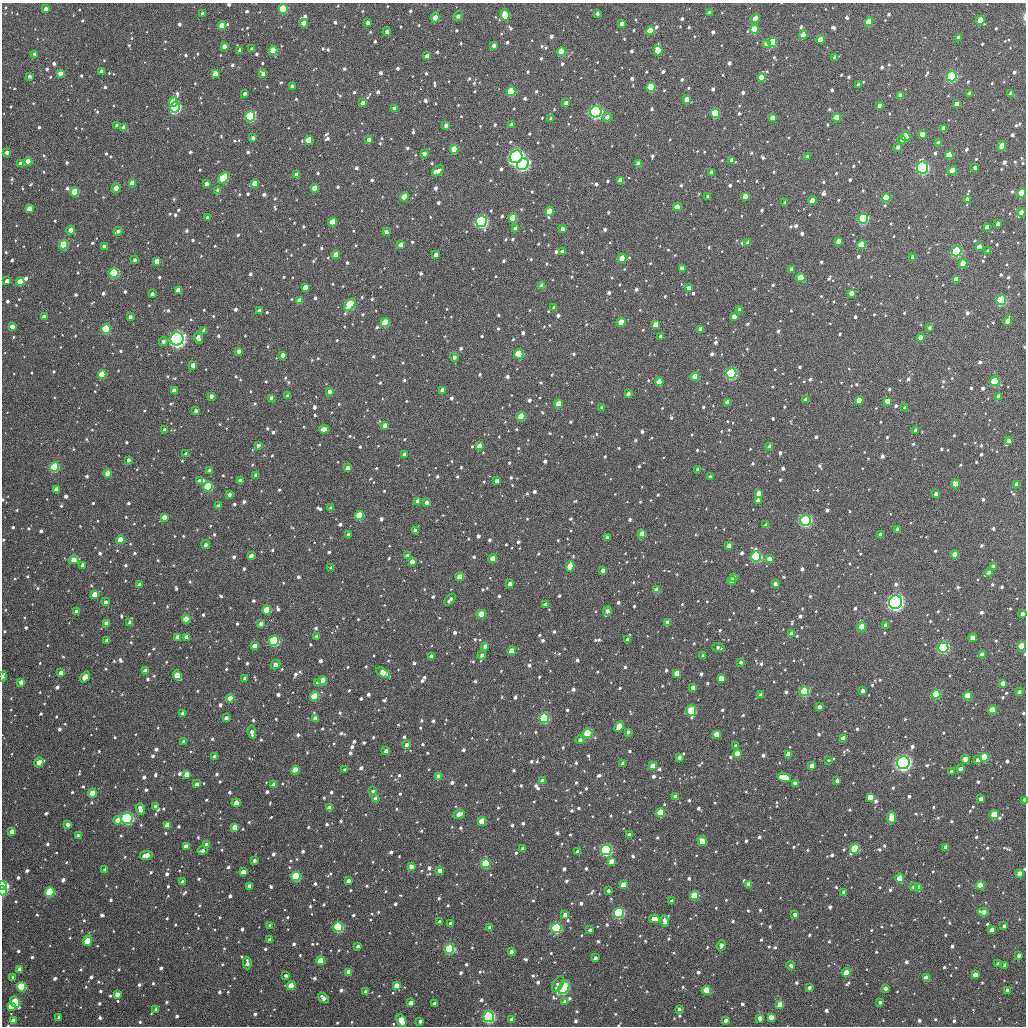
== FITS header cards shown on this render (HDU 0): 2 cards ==
NAXIS1  =                 1024
NAXIS2  =                 1024

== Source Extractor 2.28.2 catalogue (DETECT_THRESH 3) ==
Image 1024 x 1024 px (HDU 0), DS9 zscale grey, 1 PNG px = 1 image px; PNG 1028 x 1028 px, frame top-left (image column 1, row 1024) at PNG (2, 3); each listed source drawn as its Kron ellipse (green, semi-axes under 4 px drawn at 4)
Background 909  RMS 32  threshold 96.2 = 3 sigma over >= 5 px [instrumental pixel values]
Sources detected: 1565; of the 1565, the 500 brightest by FLUX_AUTO listed and drawn (1065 fainter detections omitted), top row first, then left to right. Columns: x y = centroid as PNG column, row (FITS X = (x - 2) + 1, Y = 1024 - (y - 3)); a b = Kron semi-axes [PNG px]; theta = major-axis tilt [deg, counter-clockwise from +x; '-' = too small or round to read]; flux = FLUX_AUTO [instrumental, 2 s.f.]
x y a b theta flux
46 9 4 3 - 1.1e+04
283 9 4 4 - 2.5e+05
202 13 3 3 - 8.4e+03
597 13 3 3 - 7.4e+03
709 13 3 3 - 8.0e+03
505 15 6 4 -80 6.0e+04
458 16 5 3 - 1.1e+04
435 18 5 4 - 2.7e+04
755 18 5 4 - 1.8e+04
980 20 4 4 - 7.3e+04
869 22 4 4 - 5.6e+04
304 23 4 4 - 3.4e+04
368 23 4 3 - 8.8e+03
622 24 4 3 - 1.4e+04
222 25 4 4 - 3.9e+04
754 29 4 4 - 8.6e+04
650 31 4 4 - 4.3e+04
387 32 4 3 - 1.2e+04
803 35 4 4 - 5.5e+04
958 38 4 3 - 1.4e+04
820 39 4 4 - 3.6e+04
772 42 4 4 - 1.3e+05
766 44 4 4 - 1.6e+04
494 45 4 3 - 9.6e+03
224 46 4 3 - 1.6e+04
252 49 3 3 - 7.8e+03
240 50 4 3 - 1.1e+04
273 51 4 4 - 4.3e+04
658 51 4 4 - 1.3e+05
561 52 4 4 - 9.1e+04
35 54 3 3 - 9.3e+03
427 56 4 3 - 1.6e+04
835 57 4 3 - 1.2e+04
101 71 4 4 - 1.2e+04
60 73 4 4 - 1.5e+04
215 74 4 4 - 3.7e+04
263 74 4 3 - 1.3e+04
29 76 4 3 - 7.5e+03
952 76 5 5 - 6.3e+05
762 77 4 4 - 4.8e+04
858 84 4 3 - 1.0e+04
292 86 4 3 - 1.0e+04
651 87 4 4 - 8.0e+04
511 91 4 4 - 1.5e+05
969 93 4 3 - 7.4e+03
1011 93 4 4 - 1.1e+04
245 94 3 3 - 8.5e+03
900 96 4 4 - 1.9e+04
686 99 4 4 - 2.3e+04
173 102 5 4 - 7.3e+04
362 103 4 4 - 1.5e+04
566 103 4 3 - 1.2e+04
957 104 4 4 - 1.6e+04
879 105 4 3 - 9.0e+03
175 107 5 5 - 2.8e+05
394 108 3 3 - 9.7e+03
596 112 6 5 - 9.7e+05
715 113 4 4 - 2.3e+05
250 116 5 4 - 2.9e+05
607 117 4 4 - 1.2e+04
837 117 4 4 - 4.0e+04
772 118 4 3 - 2.0e+04
551 119 4 3 - 7.6e+03
117 125 3 3 - 7.4e+03
446 125 3 3 - 7.8e+03
511 125 4 3 - 9.7e+03
124 128 4 4 - 2.0e+04
944 128 4 3 - 1.7e+04
922 134 4 4 - 2.0e+04
906 136 5 4 - 3.3e+04
253 138 4 3 - 1.1e+04
902 139 4 4 - 9.0e+03
309 140 4 4 - 1.0e+05
369 140 4 4 - 1.1e+04
939 143 4 3 - 1.2e+04
1002 146 5 4 - 2.9e+04
898 147 4 4 - 8.7e+03
454 149 4 4 - 6.5e+04
7 152 4 3 - 9.7e+03
424 154 4 3 - 1.3e+04
949 155 4 4 - 5.2e+04
807 156 4 3 - 1.2e+04
516 157 6 6 - 7.7e+05
732 160 4 4 - 1.8e+04
28 161 4 4 - 3.0e+04
20 163 4 4 - 9.8e+03
523 164 6 5 - 3.8e+05
638 164 4 4 - 2.4e+04
922 167 6 5 - 1.0e+06
975 167 4 3 - 1.2e+04
438 171 7 4 40 1.4e+04
952 171 5 4 - 4.0e+04
711 172 4 3 - 9.0e+03
297 175 4 4 - 1.8e+04
223 178 6 4 43 1.4e+05
620 180 4 4 - 2.3e+04
132 183 4 4 - 3.4e+04
206 184 4 4 - 1.2e+04
255 184 4 4 - 4.7e+04
116 188 4 4 - 2.1e+04
315 188 4 4 - 4.2e+04
218 190 4 4 - 1.0e+04
75 192 4 4 - 1.0e+05
1022 193 4 4 - 8.9e+04
708 196 3 3 - 7.3e+03
745 196 4 4 - 2.1e+04
404 197 5 4 - 5.3e+04
886 198 4 4 - 8.0e+04
967 199 4 3 - 1.7e+04
812 200 4 4 - 3.1e+04
785 203 4 3 - 1.0e+04
677 207 4 4 - 3.2e+04
29 209 4 4 - 2.9e+04
549 211 4 4 - 7.0e+04
1021 212 4 4 - 2.1e+04
207 218 4 3 - 9.0e+03
513 218 4 4 - 1.3e+05
863 219 5 4 - 3.3e+05
481 221 5 5 - 4.1e+05
333 222 4 4 - 5.5e+04
998 224 4 3 - 1.1e+04
987 227 4 4 - 2.5e+04
515 229 4 4 - 1.6e+04
562 229 4 3 - 1.1e+04
71 230 4 4 - 2.1e+04
118 231 4 3 - 8.7e+03
386 232 4 3 - 1.1e+04
838 241 4 4 - 1.8e+04
748 243 4 3 - 1.1e+04
64 245 4 4 - 1.2e+05
401 245 4 4 - 2.3e+04
861 245 4 4 - 5.7e+04
104 246 4 3 - 1.1e+04
979 247 4 4 - 2.5e+04
562 251 4 3 - 1.0e+04
957 251 5 5 - 4.8e+05
988 251 4 3 - 8.4e+03
336 255 4 4 - 4.4e+04
436 255 4 3 - 1.7e+04
913 257 4 3 - 1.6e+04
622 258 4 4 - 4.2e+04
135 260 4 3 - 8.9e+03
157 261 4 4 - 2.7e+04
963 264 4 4 - 4.5e+04
682 268 4 3 - 1.2e+04
791 269 4 3 - 7.4e+03
114 273 5 5 - 1.7e+05
801 278 4 4 - 8.0e+04
956 279 4 4 - 2.7e+04
7 281 4 3 - 1.5e+04
20 282 4 4 - 5.3e+04
542 285 4 4 - 1.5e+04
305 287 4 4 - 1.9e+04
689 288 4 4 - 1.3e+04
178 290 4 4 - 2.2e+04
851 293 4 4 - 2.4e+04
152 294 4 4 - 8.7e+03
299 300 4 4 - 1.6e+04
1001 300 5 4 - 2.2e+05
350 305 7 4 57 1.4e+05
554 307 3 3 - 7.8e+03
739 310 4 3 - 1.0e+04
259 311 4 3 - 1.0e+04
734 316 4 3 - 1.5e+04
44 317 4 3 - 1.5e+04
130 317 4 3 - 8.4e+03
1008 321 6 4 64 3.0e+04
621 322 4 4 - 4.6e+04
385 323 4 4 - 8.1e+04
656 324 4 4 - 2.6e+04
12 327 4 3 - 1.7e+04
929 328 3 3 - 7.5e+03
106 329 5 4 - 1.4e+05
701 329 4 4 - 1.6e+04
204 330 4 3 - 1.3e+04
661 337 4 3 - 1.3e+04
921 337 4 4 - 3.3e+04
198 338 6 4 -70 1.2e+04
177 339 6 6 - 9.9e+05
163 341 4 4 - 9.2e+03
239 351 4 4 - 1.4e+04
519 354 4 4 - 1.3e+05
282 355 4 3 - 1.4e+04
454 357 4 4 - 7.6e+03
193 365 4 4 - 2.2e+04
731 373 5 5 - 4.6e+05
102 374 4 4 - 6.9e+04
695 376 4 4 - 3.8e+04
995 381 5 4 - 1.3e+05
659 382 4 4 - 4.3e+04
442 390 4 3 - 1.2e+04
174 391 4 4 - 2.2e+04
329 391 4 4 - 1.0e+04
628 394 4 3 - 9.4e+03
211 396 4 3 - 1.1e+04
287 396 4 4 - 1.4e+04
999 396 4 4 - 2.0e+04
272 398 4 4 - 1.9e+04
805 399 4 3 - 9.0e+03
859 400 4 4 - 4.6e+04
887 401 4 4 - 2.3e+04
727 402 4 4 - 2.5e+04
559 404 4 4 - 4.5e+04
602 408 4 3 - 9.3e+03
905 408 4 4 - 1.1e+04
196 411 4 3 - 8.9e+03
521 417 4 4 - 8.5e+04
385 425 4 4 - 1.4e+04
324 429 5 4 - 2.0e+04
165 430 3 3 - 8.3e+03
915 431 4 3 - 1.1e+04
1009 440 4 4 - 1.2e+04
258 445 4 3 - 8.8e+03
479 446 4 4 - 1.7e+04
770 447 4 3 - 1.8e+04
186 454 3 3 - 7.4e+03
404 454 4 3 - 7.5e+03
128 460 3 3 - 8.1e+03
54 467 4 4 - 2.4e+05
348 468 4 4 - 1.4e+04
698 469 3 3 - 8.5e+03
209 471 4 4 - 1.2e+04
108 473 4 4 - 2.4e+04
256 475 4 3 - 9.6e+03
710 477 3 3 - 7.3e+03
240 480 3 3 - 8.2e+03
199 481 4 3 - 1.0e+04
497 481 4 4 - 1.5e+04
956 484 4 4 - 4.3e+04
1016 484 4 3 - 7.7e+03
208 486 5 5 - 1.2e+05
56 489 4 4 - 2.3e+04
759 493 4 4 - 1.8e+04
229 494 3 3 - 7.9e+03
936 494 4 3 - 1.1e+04
758 500 4 4 - 1.5e+04
418 501 4 3 - 1.4e+04
426 502 4 3 - 9.7e+03
219 506 4 4 - 9.2e+03
331 508 4 3 - 8.4e+03
359 516 4 4 - 1.2e+05
164 517 4 4 - 1.9e+04
806 520 5 5 - 5.9e+05
766 525 4 3 - 9.2e+03
897 529 4 3 - 1.1e+04
415 531 4 4 - 1.2e+04
349 534 4 4 - 1.2e+04
642 534 4 4 - 2.9e+04
880 534 4 4 - 1.2e+04
607 537 4 4 - 1.0e+04
120 540 4 4 - 6.3e+04
206 545 4 4 - 9.0e+03
729 545 4 4 - 1.5e+04
955 554 4 4 - 2.7e+04
251 556 4 3 - 1.7e+04
407 556 4 4 - 1.9e+04
756 556 5 4 - 2.6e+05
493 559 4 4 - 3.5e+04
769 559 4 4 - 1.6e+04
74 560 5 4 - 3.2e+04
412 562 4 4 - 1.7e+04
83 565 4 3 - 9.1e+03
570 566 5 4 - 5.7e+04
993 567 4 4 - 2.1e+04
331 568 4 3 - 1.0e+04
603 570 4 3 - 1.3e+04
989 572 4 4 - 9.6e+03
460 577 4 4 - 3.3e+04
734 577 4 3 - 1.2e+04
732 581 4 4 - 1.9e+04
510 584 4 4 - 1.3e+04
775 584 4 3 - 1.0e+04
139 585 4 3 - 1.1e+04
657 590 4 4 - 2.5e+04
94 594 4 4 - 2.9e+04
450 600 7 3 45 1.0e+04
105 602 4 3 - 9.4e+03
896 602 7 6 - 1.0e+06
545 604 4 3 - 1.2e+04
267 610 4 4 - 1.0e+05
76 611 4 3 - 1.2e+04
607 611 4 4 - 1.3e+04
481 614 4 4 - 5.3e+04
1022 614 4 3 - 1.2e+04
186 619 4 4 - 5.9e+04
668 622 4 4 - 1.4e+04
130 623 4 4 - 1.6e+04
261 623 4 3 - 1.0e+04
106 624 4 4 - 2.3e+04
885 625 3 3 - 8.9e+03
862 627 4 4 - 4.4e+04
791 633 4 4 - 9.0e+03
317 636 4 3 - 9.0e+03
178 637 4 4 - 2.2e+04
187 637 4 4 - 3.0e+04
973 638 4 4 - 3.4e+04
107 640 4 3 - 8.0e+03
627 640 4 3 - 1.2e+04
274 641 5 5 - 6.0e+05
254 646 4 4 - 1.8e+04
485 646 4 3 - 1.0e+04
1022 646 4 4 - 9.1e+04
718 648 6 3 -20 7.6e+03
943 648 5 5 - 3.4e+05
512 651 4 4 - 5.3e+04
482 655 4 4 - 1.0e+04
703 655 4 3 - 1.0e+04
982 655 4 4 - 2.9e+04
431 656 4 3 - 1.1e+04
741 662 3 3 - 7.4e+03
275 665 5 4 - 1.8e+04
145 671 4 4 - 2.1e+04
61 673 4 4 - 1.7e+04
383 673 7 4 -28 4.1e+04
677 673 4 4 - 3.8e+04
177 675 5 4 - 5.7e+04
3 676 5 3 - 9.4e+03
85 677 6 4 54 3.1e+04
245 678 3 3 - 8.3e+03
721 678 4 4 - 3.4e+04
323 680 4 4 - 5.2e+04
21 682 4 3 - 1.8e+04
318 683 4 4 - 1.4e+04
1003 683 4 3 - 1.5e+04
693 687 4 4 - 1.4e+04
804 691 5 4 - 1.9e+05
863 691 4 4 - 1.6e+04
1019 692 4 3 - 8.4e+03
936 694 4 4 - 2.0e+05
760 695 4 3 - 9.1e+03
315 696 4 4 - 7.9e+04
968 696 4 4 - 4.3e+04
230 698 4 4 - 3.6e+04
819 707 4 3 - 1.0e+04
992 710 4 4 - 5.5e+04
691 711 5 5 - 1.1e+05
183 713 4 3 - 1.0e+04
226 718 4 3 - 1.2e+04
315 718 4 4 - 1.9e+04
544 718 5 5 - 2.5e+05
619 726 6 4 62 4.2e+04
252 732 7 4 -83 1.0e+04
628 732 4 3 - 7.7e+03
588 733 5 4 - 1.3e+05
716 734 4 4 - 3.2e+04
843 738 4 4 - 2.7e+04
580 740 4 4 - 7.8e+03
184 741 4 3 - 1.4e+04
406 744 4 4 - 1.1e+04
736 745 4 4 - 8.2e+03
386 751 4 4 - 1.1e+04
737 754 4 4 - 3.5e+04
788 754 4 4 - 2.4e+04
215 756 4 3 - 1.2e+04
679 757 4 3 - 1.0e+04
984 757 4 4 - 1.1e+05
966 759 4 4 - 3.8e+04
828 760 3 3 - 1.2e+04
978 760 4 4 - 1.0e+04
39 762 5 4 - 2.7e+04
623 763 4 3 - 9.3e+03
903 763 6 6 - 8.1e+05
653 766 4 4 - 4.2e+04
812 766 4 4 - 2.2e+04
960 769 4 3 - 1.3e+04
295 770 4 4 - 5.1e+04
345 770 4 3 - 9.8e+03
952 771 3 3 - 1.1e+04
187 774 4 4 - 3.2e+04
439 776 4 4 - 2.9e+04
784 777 7 4 -18 6.3e+04
543 781 4 4 - 2.7e+04
837 781 4 4 - 8.3e+03
795 783 4 3 - 1.6e+04
197 784 4 3 - 1.0e+04
274 785 4 4 - 2.3e+04
373 791 4 4 - 7.3e+03
92 793 4 4 - 5.5e+04
675 797 4 4 - 1.9e+04
870 797 4 4 - 4.2e+04
376 799 4 4 - 2.9e+04
981 799 4 3 - 1.3e+04
1024 800 4 2 - 1.8e+04
236 803 5 4 - 2.1e+04
155 806 4 3 - 8.7e+03
329 808 4 4 - 2.1e+04
140 809 6 4 -69 1.8e+04
661 813 4 4 - 9.6e+04
459 814 6 4 24 3.3e+04
994 815 5 4 - 9.3e+04
127 818 6 5 - 2.9e+05
891 818 6 4 -83 4.7e+04
118 820 4 4 - 2.2e+04
482 821 4 4 - 7.0e+04
67 824 3 3 - 1.1e+04
167 825 4 4 - 3.3e+04
235 827 4 4 - 3.1e+04
12 831 4 4 - 2.0e+04
629 835 4 3 - 9.7e+03
78 836 4 3 - 1.4e+04
702 841 5 4 - 3.3e+04
207 845 4 4 - 1.9e+04
186 846 4 4 - 2.3e+04
945 847 4 3 - 1.2e+04
523 849 4 4 - 1.3e+04
855 849 5 4 - 1.8e+05
202 850 5 4 - 8.0e+03
606 850 5 5 - 5.2e+05
578 852 4 4 - 1.9e+04
146 855 6 4 11 2.7e+04
254 861 4 3 - 8.4e+03
611 861 4 4 - 2.0e+04
486 863 4 4 - 1.0e+05
411 866 4 4 - 1.6e+04
105 870 4 3 - 9.0e+03
440 870 4 4 - 1.6e+04
243 872 4 4 - 2.0e+04
1019 873 4 4 - 2.0e+04
296 876 5 4 - 2.7e+05
900 878 5 4 - 5.6e+04
348 881 4 3 - 1.3e+04
183 882 4 3 - 1.5e+04
749 884 4 4 - 1.8e+04
623 885 4 4 - 3.7e+04
980 885 4 4 - 5.4e+04
3 886 4 4 - 2.6e+05
250 886 4 4 - 1.6e+04
913 887 4 4 - 1.0e+04
919 888 4 4 - 2.6e+04
2 891 4 3 - 1.6e+05
608 891 3 3 - 7.3e+03
50 892 4 4 - 1.4e+05
844 892 4 3 - 1.1e+04
694 896 4 4 - 1.1e+05
672 901 4 3 - 1.1e+04
983 912 5 3 - 1.8e+04
619 913 5 5 - 4.0e+05
565 914 4 3 - 1.1e+04
795 914 4 3 - 1.0e+04
654 919 5 4 - 2.8e+04
664 921 6 4 -78 1.3e+04
440 922 4 3 - 9.6e+03
451 923 4 3 - 1.1e+04
270 925 3 3 - 8.8e+03
1004 926 3 3 - 7.4e+03
338 927 5 4 - 2.2e+05
490 927 3 3 - 9.8e+03
556 928 5 5 - 5.1e+05
590 930 4 3 - 7.7e+03
992 930 4 4 - 2.3e+04
270 940 3 3 - 7.3e+03
87 941 5 4 - 5.2e+04
721 945 5 4 - 1.3e+04
358 946 3 3 - 8.5e+03
449 949 5 4 - 2.9e+05
511 952 4 3 - 1.5e+04
1019 955 4 3 - 9.4e+03
595 958 3 3 - 9.2e+03
321 961 4 4 - 6.6e+04
247 963 6 3 -88 1.2e+04
998 964 4 3 - 9.3e+03
791 965 4 3 - 7.6e+03
1005 965 4 3 - 1.2e+04
19 969 4 3 - 1.4e+04
349 972 4 4 - 2.9e+04
846 973 4 4 - 3.5e+04
975 975 4 4 - 2.4e+04
286 976 3 3 - 7.6e+03
13 977 4 3 - 1.1e+04
926 978 4 4 - 3.1e+04
558 984 9 5 62 1.2e+04
396 985 4 4 - 2.7e+04
291 986 4 4 - 5.4e+04
22 987 4 4 - 1.9e+05
564 987 7 5 62 3.3e+05
809 987 3 3 - 7.5e+03
885 988 3 3 - 1.1e+04
706 990 4 4 - 8.7e+04
1007 990 4 3 - 1.2e+04
366 992 4 4 - 1.4e+04
117 994 4 4 - 2.5e+04
323 998 6 4 -45 1.2e+04
15 1002 6 4 -56 1.6e+05
565 1002 4 4 - 1.9e+04
880 1002 4 3 - 7.5e+03
411 1003 4 4 - 2.1e+04
435 1003 3 3 - 9.3e+03
780 1005 4 4 - 4.9e+04
11 1006 4 4 - 5.4e+04
156 1009 4 4 - 8.3e+03
679 1009 4 3 - 8.3e+03
59 1017 3 3 - 9.6e+03
489 1017 5 5 - 5.2e+05
771 1017 4 4 - 2.7e+04
760 1018 4 3 - 1.7e+04
512 1019 4 4 - 1.6e+04
726 1020 4 3 - 1.1e+04
13 1021 4 4 - 3.0e+04
401 1021 7 4 -64 4.7e+04
420 1021 3 3 - 8.0e+03
At the frame edge (FLAGS 8, measured only in part): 6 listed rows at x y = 1022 193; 1022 646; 3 676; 1024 800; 3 886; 2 891
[1065 fainter detections neither listed nor drawn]

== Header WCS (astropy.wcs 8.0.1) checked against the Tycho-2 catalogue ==
Header WCS as astropy/WCSLIB reads it (applying the file's SIP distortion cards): RA---TAN-SIP/DEC--TAN-SIP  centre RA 01:37:32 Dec +23:25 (24.38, +23.42 deg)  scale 8.67 arcsec/px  FOV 148.0' x 148.0'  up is +178 deg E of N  parity flipped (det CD > 0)
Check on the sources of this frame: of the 60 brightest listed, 60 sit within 11.5 arcsec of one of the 180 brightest Tycho-2 stars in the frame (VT <= 12.06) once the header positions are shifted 0.32 arcsec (0.11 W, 0.30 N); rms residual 3.83 arcsec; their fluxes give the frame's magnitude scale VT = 23.15 - 2.5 log10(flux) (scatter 0.22 mag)
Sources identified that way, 206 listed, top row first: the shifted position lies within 11.5 arcsec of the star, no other Tycho-2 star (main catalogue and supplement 1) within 23.0 arcsec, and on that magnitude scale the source's flux lands within +1.5 / -3 mag of the star's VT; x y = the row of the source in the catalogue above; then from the Tycho-2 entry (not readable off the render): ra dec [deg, ICRS J2000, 3 dp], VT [Tycho-2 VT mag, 2 dp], TYC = Tycho-2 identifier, HIP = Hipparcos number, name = IAU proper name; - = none
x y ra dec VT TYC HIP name
283 9 25.032 +22.223 10.25 1211-1602-1 - -
505 15 24.454 +22.218 11.43 1211-1295-1 - -
435 18 24.636 +22.229 11.73 1211-1288-1 - -
980 20 23.219 +22.181 11.30 1204-801-1 - -
869 22 23.508 +22.197 10.87 1204-445-1 - -
222 25 25.190 +22.267 11.30 1211-1436-1 - -
754 29 23.805 +22.227 10.45 1204-681-1 - -
650 31 24.074 +22.241 11.46 1211-1217-1 - -
820 39 23.632 +22.245 11.53 1204-1097-1 - -
772 42 23.757 +22.257 10.13 1204-676-1 - -
273 51 25.055 +22.323 11.16 1211-1463-1 - -
658 51 24.053 +22.288 10.92 1211-1294-1 - -
561 52 24.305 +22.300 10.71 1211-1284-1 - -
427 56 24.654 +22.323 11.98 1211-1310-1 - -
215 74 25.203 +22.385 11.79 1211-1585-1 - -
952 76 23.287 +22.319 9.23 1204-667-1 7227 -
762 77 23.781 +22.342 11.79 1204-454-1 - -
651 87 24.067 +22.377 10.53 1211-1362-1 - -
511 91 24.431 +22.400 10.31 1211-1296-1 - -
173 102 25.310 +22.456 10.89 1211-1454-1 - -
175 107 25.305 +22.468 9.37 1211-1489-1 - -
596 112 24.209 +22.442 8.53 1211-1286-1 7520 -
715 113 23.898 +22.434 10.63 1204-831-1 - -
250 116 25.109 +22.484 9.66 1211-1625-1 - -
837 117 23.581 +22.431 11.32 1204-588-1 - -
772 118 23.749 +22.439 12.07 1204-866-1 - -
124 128 25.437 +22.521 12.09 1756-1545-1 - -
922 134 23.356 +22.461 11.96 1204-1133-1 - -
309 140 24.954 +22.536 11.19 1749-1765-1 - -
1002 146 23.147 +22.479 12.63 1204-930-1 - -
949 155 23.284 +22.509 11.19 1749-1546-1 - -
516 157 24.411 +22.557 7.83 1749-1478-1 7583 -
28 161 25.684 +22.609 12.39 1756-1469-1 - -
523 164 24.393 +22.575 8.83 1749-1569-1 - -
638 164 24.091 +22.563 12.24 1749-1341-1 - -
922 167 23.351 +22.542 8.72 1749-1736-1 - -
952 171 23.273 +22.546 11.45 1749-538-1 - -
297 175 24.982 +22.620 12.47 1749-1813-1 - -
223 178 25.173 +22.635 10.41 1756-1183-1 - -
132 183 25.410 +22.654 12.09 1756-1191-1 - -
255 184 25.090 +22.645 11.38 1749-1897-1 - -
315 188 24.934 +22.651 11.66 1749-1819-1 - -
75 192 25.559 +22.679 10.81 1756-1385-1 - -
1022 193 23.089 +22.592 10.43 1749-1525-1 - -
745 196 23.810 +22.629 12.01 1749-1567-1 - -
404 197 24.699 +22.663 11.66 1749-1445-1 - -
886 198 23.442 +22.618 10.55 1749-1442-1 - -
812 200 23.635 +22.633 11.81 1749-1573-1 - -
677 207 23.986 +22.662 11.52 1749-1463-1 - -
549 211 24.319 +22.685 11.02 1749-1466-1 - -
1021 212 23.088 +22.638 11.82 1749-1496-1 - -
513 218 24.414 +22.705 10.60 1749-1596-1 - -
863 219 23.500 +22.671 9.44 1749-433-1 - -
481 221 24.496 +22.716 8.73 1749-1554-1 - -
333 222 24.884 +22.731 11.35 1749-1584-1 - -
987 227 23.175 +22.677 11.69 1749-1423-1 - -
515 229 24.406 +22.730 11.60 1749-971-1 - -
71 230 25.567 +22.771 12.12 1756-1588-1 - -
838 241 23.562 +22.728 12.08 1749-472-1 - -
64 245 25.584 +22.808 10.48 1756-1886-1 - -
401 245 24.704 +22.780 12.24 1749-1727-1 - -
861 245 23.501 +22.734 10.76 1749-1401-1 - -
979 247 23.194 +22.726 11.89 1749-1299-1 - -
957 251 23.252 +22.739 9.24 1749-866-1 - -
336 255 24.873 +22.809 11.74 1749-1648-1 - -
622 258 24.125 +22.791 11.44 1749-936-1 - -
963 264 23.234 +22.768 11.30 1749-1058-1 - -
114 273 25.451 +22.872 9.98 1756-1028-1 - -
801 278 23.656 +22.820 10.92 1749-1515-1 - -
956 279 23.250 +22.807 12.12 1749-404-1 - -
20 282 25.695 +22.900 11.22 1756-1480-1 - -
305 287 24.949 +22.890 11.96 1749-1891-1 - -
178 290 25.281 +22.908 12.01 1756-1203-1 - -
299 300 24.963 +22.922 12.55 1749-1823-1 - -
1001 300 23.129 +22.852 9.57 1749-1755-1 - -
350 305 24.831 +22.928 10.26 1749-1440-1 - -
734 316 23.826 +22.920 12.54 1749-1451-1 - -
385 323 24.737 +22.969 10.68 1749-887-1 - -
656 324 24.029 +22.947 12.06 1749-1592-1 - -
106 329 25.467 +23.007 10.16 1756-1298-1 - -
701 329 23.912 +22.954 12.35 1749-1619-1 - -
921 337 23.336 +22.951 11.43 1749-1235-1 - -
177 339 25.280 +23.025 7.57 1756-1458-1 7861 -
519 354 24.383 +23.033 10.46 1749-1588-1 7570 -
731 373 23.827 +23.058 8.98 1749-621-1 7390 -
102 374 25.473 +23.117 11.02 1756-1745-1 - -
695 376 23.922 +23.068 11.36 1749-1354-1 - -
995 381 23.136 +23.047 10.01 1749-1503-1 - -
659 382 24.014 +23.085 11.54 1749-1025-1 - -
174 391 25.283 +23.151 12.26 1756-1031-1 - -
287 396 24.986 +23.154 12.20 1749-1841-1 - -
999 396 23.124 +23.084 12.25 1749-906-1 - -
859 400 23.489 +23.109 12.15 1749-1522-1 - -
887 401 23.415 +23.107 12.34 1749-929-1 - -
559 404 24.275 +23.148 11.70 1749-1636-1 - -
521 417 24.371 +23.183 10.68 1749-1541-1 - -
324 429 24.886 +23.231 12.68 1749-1303-1 - -
479 446 24.479 +23.256 12.65 1749-1172-1 - -
54 467 25.590 +23.343 9.92 1756-809-1 - -
956 484 23.226 +23.299 11.50 1749-1632-1 - -
208 486 25.186 +23.378 10.07 1756-44-1 - -
56 489 25.584 +23.397 12.04 1756-1694-1 - -
418 501 24.634 +23.395 12.58 1749-1216-1 - -
359 516 24.786 +23.435 10.44 1749-1511-1 - -
806 520 23.615 +23.403 8.68 1749-769-1 - -
642 534 24.043 +23.453 11.78 1749-1610-1 - -
120 540 25.411 +23.513 11.05 1756-120-1 - -
756 556 23.740 +23.496 9.62 1749-1575-1 - -
493 559 24.432 +23.527 12.05 1749-1699-1 - -
570 566 24.228 +23.538 11.37 1749-1729-1 - -
993 567 23.117 +23.494 11.85 1749-1077-1 - -
603 570 24.142 +23.545 12.78 1749-1406-1 - -
460 577 24.517 +23.573 12.13 1749-1362-1 - -
732 581 23.802 +23.557 13.43 1749-1618-1 - -
657 590 23.998 +23.586 11.98 1749-1661-1 - -
94 594 25.475 +23.647 11.94 1756-103-1 - -
896 602 23.370 +23.590 7.46 1749-1639-1 7255 -
267 610 25.021 +23.671 10.67 1749-1868-1 - -
481 614 24.456 +23.662 11.24 1749-511-1 - -
186 619 25.232 +23.699 11.56 1756-898-1 - -
130 623 25.379 +23.713 12.19 1756-187-1 - -
106 624 25.441 +23.716 11.74 1756-594-1 - -
862 627 23.455 +23.653 11.44 1749-610-1 - -
187 637 25.228 +23.742 12.06 1756-1263-1 - -
973 638 23.163 +23.667 12.02 1749-310-1 - -
274 641 24.999 +23.745 9.52 1749-1917-1 7768 -
1022 646 23.032 +23.682 10.70 1749-772-1 - -
943 648 23.240 +23.696 9.13 1749-858-1 7217 -
512 651 24.373 +23.747 11.46 1749-491-1 - -
982 655 23.135 +23.708 11.64 1749-540-1 - -
383 673 24.710 +23.811 11.56 1749-467-1 - -
677 673 23.936 +23.785 11.52 1749-792-1 - -
177 675 25.251 +23.835 11.49 1756-506-1 - -
721 678 23.819 +23.792 11.77 1749-1265-1 - -
323 680 24.867 +23.836 11.42 1749-830-1 - -
804 691 23.598 +23.815 9.77 1749-380-1 - -
936 694 23.252 +23.807 10.06 1749-1131-1 - -
315 696 24.887 +23.874 10.90 1749-145-1 - -
968 696 23.168 +23.808 10.89 1749-674-1 - -
230 698 25.109 +23.886 11.63 1749-1822-1 - -
992 710 23.101 +23.838 11.10 1749-1102-1 - -
691 711 23.893 +23.873 10.27 1749-1366-1 - -
544 718 24.280 +23.906 9.63 1749-462-1 - -
619 726 24.081 +23.918 11.44 1749-1672-1 - -
588 733 24.164 +23.939 10.33 1749-1537-1 - -
716 734 23.825 +23.927 11.60 1749-494-1 - -
737 754 23.768 +23.972 12.07 1749-355-1 - -
788 754 23.633 +23.968 12.20 1749-641-1 - -
984 757 23.118 +23.954 10.46 1749-206-1 - -
966 759 23.165 +23.961 11.62 1749-478-1 - -
903 763 23.329 +23.976 7.70 1749-1402-1 7244 -
653 766 23.989 +24.010 11.62 1749-282-1 - -
295 770 24.931 +24.054 11.24 1749-1804-1 - -
439 776 24.552 +24.057 11.76 1749-220-1 - -
784 777 23.641 +24.024 11.57 1749-1304-1 - -
92 793 25.464 +24.125 11.04 1756-642-1 - -
870 797 23.413 +24.062 12.06 1749-758-1 - -
376 799 24.716 +24.116 11.56 1749-391-1 - -
329 808 24.838 +24.142 11.80 1749-655-1 - -
661 813 23.963 +24.122 10.64 1749-1308-1 - -
459 814 24.496 +24.146 12.07 1749-506-1 - -
994 815 23.083 +24.090 11.01 1749-407-1 - -
127 818 25.370 +24.184 8.89 1756-1456-1 7889 -
891 818 23.353 +24.111 11.69 1749-1345-1 - -
118 820 25.396 +24.188 12.00 1756-1807-1 - -
482 821 24.433 +24.160 11.04 1749-939-1 - -
167 825 25.263 +24.197 11.82 1756-218-1 - -
235 827 25.085 +24.196 11.65 1749-1836-1 - -
702 841 23.850 +24.187 12.09 1749-747-1 - -
207 845 25.158 +24.240 12.46 1756-924-1 - -
855 849 23.446 +24.188 10.48 1749-597-1 - -
606 850 24.103 +24.217 8.89 1749-1334-1 7487 -
146 855 25.314 +24.271 12.14 1756-1790-1 - -
486 863 24.419 +24.261 10.25 1749-862-1 - -
1019 873 23.010 +24.229 12.28 1749-335-1 - -
296 876 24.919 +24.309 9.73 1749-635-1 - -
900 878 23.325 +24.254 11.10 1749-440-1 - -
623 885 24.054 +24.300 11.60 1749-678-1 - -
980 885 23.112 +24.262 11.27 1749-1177-1 - -
3 886 25.694 +24.355 9.45 1756-902-1 8005 -
919 888 23.273 +24.275 11.76 1749-148-1 - -
2 891 25.696 +24.368 9.84 1756-384-1 - -
50 892 25.568 +24.367 10.01 1756-566-1 - -
694 896 23.865 +24.318 10.78 1749-598-1 - -
619 913 24.062 +24.368 9.36 1749-933-1 - -
338 927 24.803 +24.429 9.56 1749-356-1 - -
556 928 24.226 +24.410 9.18 1749-978-1 - -
992 930 23.075 +24.368 12.07 1749-1319-1 - -
87 941 25.465 +24.481 11.15 1756-1689-1 - -
449 949 24.506 +24.470 9.55 1749-152-1 - -
511 952 24.343 +24.471 12.13 1749-452-1 - -
321 961 24.845 +24.511 11.09 1749-298-1 - -
349 972 24.770 +24.535 11.78 1749-193-1 - -
846 973 23.455 +24.487 11.50 1749-56-1 - -
926 978 23.243 +24.491 12.26 1749-1414-1 - -
396 985 24.643 +24.563 11.35 1749-726-1 - -
22 987 25.635 +24.597 10.01 1756-1196-1 - -
564 987 24.199 +24.551 9.53 1749-913-1 - -
706 990 23.822 +24.545 10.57 1749-620-1 - -
117 994 25.381 +24.608 12.07 1756-1666-1 - -
15 1002 25.650 +24.634 10.39 1756-171-1 - -
780 1005 23.626 +24.572 11.45 1749-1624-1 - -
11 1006 25.661 +24.644 11.54 1756-162-1 - -
489 1017 24.396 +24.630 8.73 1749-575-1 - -
760 1018 23.678 +24.606 12.53 1749-704-1 - -
13 1021 25.654 +24.680 12.07 1756-1635-1 - -